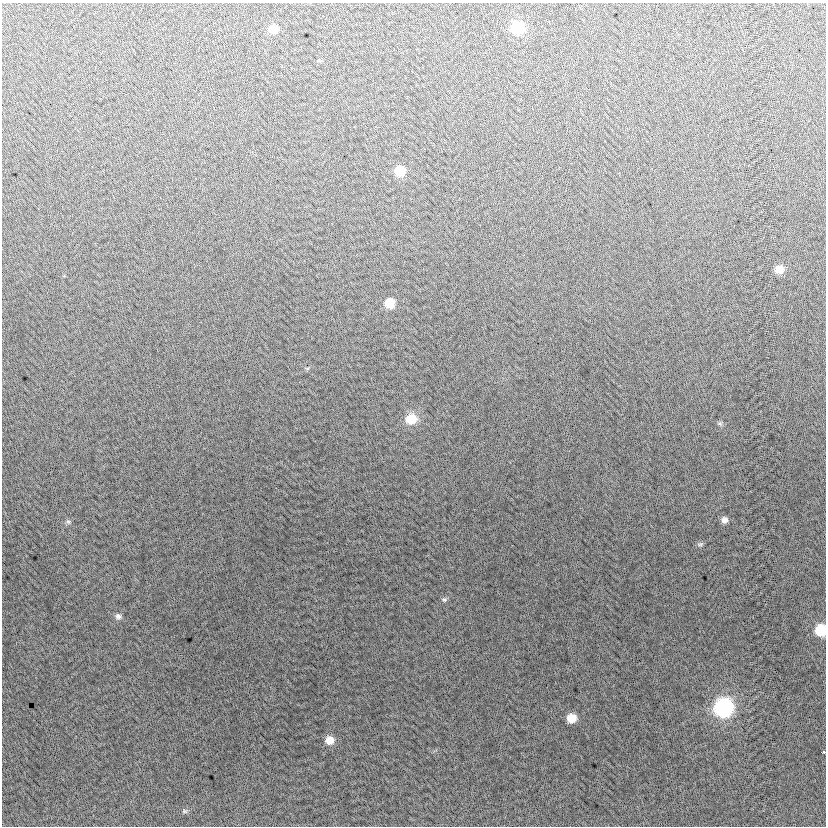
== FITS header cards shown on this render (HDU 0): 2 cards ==
NAXIS1  =                  824
NAXIS2  =                  824

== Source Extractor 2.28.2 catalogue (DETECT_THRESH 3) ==
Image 824 x 824 px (HDU 0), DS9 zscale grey, 1 PNG px = 1 image px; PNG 828 x 828 px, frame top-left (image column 1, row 824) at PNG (2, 3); no overlay
Background -4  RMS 13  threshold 38.1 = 3 sigma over >= 5 px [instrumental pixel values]
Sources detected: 18; all 18 listed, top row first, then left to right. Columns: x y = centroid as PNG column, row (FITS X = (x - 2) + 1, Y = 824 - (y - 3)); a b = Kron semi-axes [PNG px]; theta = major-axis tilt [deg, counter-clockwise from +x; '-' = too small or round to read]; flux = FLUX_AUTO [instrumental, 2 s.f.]
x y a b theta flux
518 27 9 9 - 49000
273 29 9 8 - 10000
400 171 9 8 - 21000
779 269 8 8 - 11000
390 303 8 8 - 16000
411 419 11 10 - 20000
720 423 7 5 -20 1800
724 520 8 8 - 4300
68 522 7 5 -3 2000
700 544 9 5 8 1900
444 599 7 6 - 1800
118 616 8 8 - 3400
821 630 9 9 - 35000
723 707 10 10 - 230000
572 718 8 7 - 15000
329 740 9 8 - 10000
823 751 3 3 - 2900
184 811 8 6 -15 1800
At the frame edge (FLAGS 8, measured only in part): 2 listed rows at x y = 821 630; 823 751